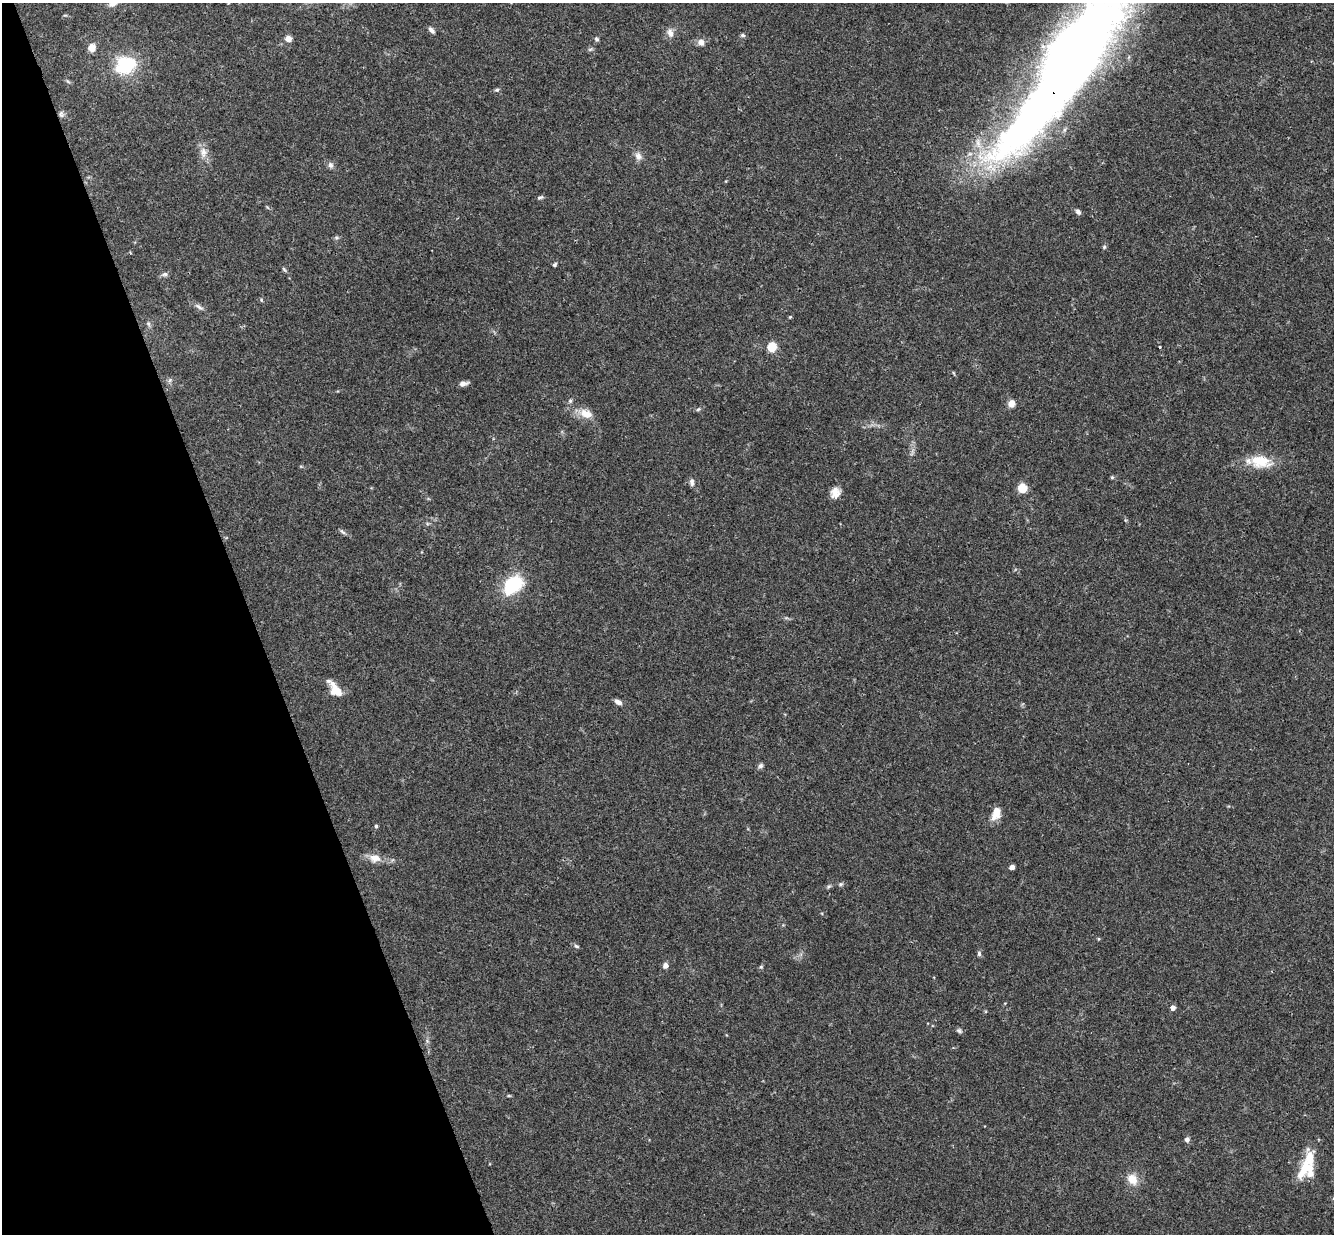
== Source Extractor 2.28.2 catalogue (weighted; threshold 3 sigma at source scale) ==
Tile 5 of 4 x 4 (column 1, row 2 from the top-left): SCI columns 58-1389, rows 2758-3989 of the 5439 x 5389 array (HDU 1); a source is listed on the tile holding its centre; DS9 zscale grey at full resolution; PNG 1336 x 1236 px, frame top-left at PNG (2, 3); no overlay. Shown black and unused: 19% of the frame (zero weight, under 3 of 4 exposures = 6% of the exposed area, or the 3 px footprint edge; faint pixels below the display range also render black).
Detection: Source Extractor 2.28.2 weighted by HDU 2 'WHT'; one run over the whole footprint, this tile lists its part. Background 0.0454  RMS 0.0027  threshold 0.0124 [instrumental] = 3 sigma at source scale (4.5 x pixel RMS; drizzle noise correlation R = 1.50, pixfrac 1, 0.05/0.05 arcsec/px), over >= 5 px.
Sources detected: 62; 1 inside a brighter object's white glare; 1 cosmic-ray / hot-pixel residue — not listed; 1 inside a brighter listed object's ellipse — not listed separately; the other 59 listed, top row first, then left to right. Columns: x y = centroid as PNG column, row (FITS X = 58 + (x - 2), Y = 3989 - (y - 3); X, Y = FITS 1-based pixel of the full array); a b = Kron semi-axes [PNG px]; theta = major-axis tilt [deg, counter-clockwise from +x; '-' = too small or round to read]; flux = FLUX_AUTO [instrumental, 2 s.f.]
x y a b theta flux
113 3 12 8 26 2
228 3 6 4 -2 0.26
431 30 9 5 -47 0.84
670 33 13 8 -76 1.6
743 35 6 5 - 0.51
288 39 7 7 - 1.4
597 39 7 4 -28 0.48
701 42 10 8 -35 1.4
92 47 9 8 - 2.1
1070 63 179 44 55 360
126 65 16 14 18 18
497 90 6 4 19 0.46
61 114 9 6 -80 0.77
203 153 16 8 -90 2.2
638 156 11 8 -68 1.5
331 165 8 7 - 0.93
540 197 9 3 19 0.49
1078 212 8 6 -47 0.72
336 238 6 4 18 0.44
1104 247 6 5 - 0.38
555 265 6 4 47 0.45
284 269 7 4 -46 0.43
165 274 8 6 13 0.69
261 300 5 5 - 0.32
199 307 13 4 -35 0.96
790 317 4 4 - 0.24
148 324 7 5 -61 0.55
772 347 5 5 - 15
170 380 6 5 - 0.56
463 383 10 5 9 1.3
570 401 6 5 - 0.5
1011 403 7 6 - 2.3
698 409 6 5 - 0.43
586 414 17 10 -27 3.5
1261 462 29 16 -7 7.3
692 482 10 6 -82 0.94
1022 488 5 5 - 14
835 493 13 11 81 2.4
342 532 9 5 -41 0.62
514 585 18 12 40 19
335 689 21 10 -54 4.1
618 702 8 5 -32 1.2
761 766 7 6 - 0.7
996 813 16 9 73 3.1
376 826 5 4 - 0.38
375 858 16 11 -9 2.8
1012 867 4 4 - 2.4
840 884 6 5 - 0.49
1098 939 5 3 - 0.24
576 946 8 4 -27 0.49
979 954 7 5 -88 0.54
665 965 6 5 - 1.4
761 967 6 5 - 0.4
1173 1008 5 5 - 1.3
959 1031 9 5 -37 0.58
509 1096 6 3 -18 0.29
1187 1139 7 6 - 0.76
1306 1170 25 19 52 8.3
1132 1179 13 11 -53 3.6
Overlapping masked pixels (flux is a lower limit): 1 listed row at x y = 1070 63
Isophote crosses this tile's border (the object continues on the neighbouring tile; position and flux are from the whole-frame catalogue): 3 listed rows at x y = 113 3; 228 3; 1070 63